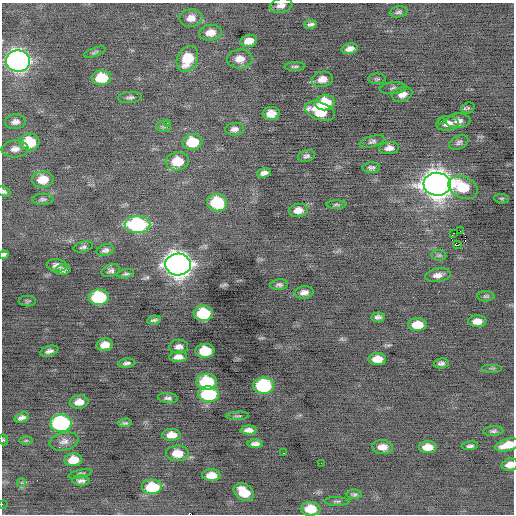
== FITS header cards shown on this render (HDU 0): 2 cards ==
NAXIS1  =                  512 / Axis length
NAXIS2  =                  512 / Axis length

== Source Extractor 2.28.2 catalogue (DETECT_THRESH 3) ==
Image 512 x 512 px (HDU 0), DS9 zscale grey, 1 PNG px = 1 image px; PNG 516 x 516 px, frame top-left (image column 1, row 512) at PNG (2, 3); each listed source drawn as its Kron ellipse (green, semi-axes under 4 px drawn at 4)
Background -0.215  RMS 0.84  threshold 2.53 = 3 sigma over >= 5 px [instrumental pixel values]
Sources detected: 116; all 116 listed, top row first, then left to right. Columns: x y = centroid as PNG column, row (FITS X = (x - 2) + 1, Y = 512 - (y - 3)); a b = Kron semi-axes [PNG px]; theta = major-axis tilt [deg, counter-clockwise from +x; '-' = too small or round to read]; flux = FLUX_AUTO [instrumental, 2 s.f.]
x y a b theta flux
281 5 11 7 10 340
399 12 9 5 11 150
191 18 11 9 5 440
310 24 6 3 8 150
210 33 11 8 7 550
249 41 8 6 12 500
350 49 8 5 12 300
95 52 11 4 20 110
187 59 13 10 65 1400
240 59 13 9 4 570
18 61 12 10 -8 32000
295 66 10 3 2 97
101 78 10 7 4 1700
322 79 10 7 10 450
377 79 9 5 0 100
393 88 13 6 3 170
402 94 10 7 18 410
130 97 12 5 4 160
325 103 10 7 6 1800
468 108 7 5 20 100
320 111 15 9 -20 2000
271 113 8 6 5 620
441 121 2 2 - 82
458 121 12 7 3 310
15 122 10 7 6 270
167 123 3 3 - 75
448 123 11 7 5 480
164 126 7 5 1 130
234 129 9 6 5 240
372 141 13 5 15 170
29 142 10 8 -1 1900
192 142 10 8 4 1700
459 142 10 6 24 180
389 148 10 6 5 340
15 149 13 8 3 390
306 156 8 5 16 160
177 161 11 9 5 1300
371 168 9 5 2 160
264 173 7 4 15 220
43 179 11 8 4 950
437 184 13 11 -6 82000
463 187 15 11 -24 1800
4 192 7 5 -24 120
43 199 10 5 2 150
502 199 7 4 -5 92
217 203 10 8 -9 2800
336 205 10 3 0 97
298 210 9 6 8 430
137 225 13 8 0 7000
460 231 2 2 - 140
453 233 2 2 - 39
457 245 4 3 - 720
83 247 10 5 14 140
105 250 9 5 15 180
4 255 5 4 - 130
439 255 7 5 -7 100
57 265 10 6 -6 270
178 265 12 11 - 63000
63 270 7 5 11 200
111 271 9 6 17 180
126 274 8 4 9 130
438 275 13 6 10 350
279 285 9 5 6 150
304 292 9 6 9 290
486 296 8 5 1 110
99 297 10 8 4 4400
27 301 8 5 0 110
203 313 10 7 3 2900
378 317 7 4 3 170
154 320 7 3 9 110
477 321 9 6 2 490
417 325 9 6 0 980
105 345 8 6 10 470
179 347 9 7 4 270
49 351 9 5 16 220
205 351 9 7 1 1800
178 357 9 5 3 350
377 359 9 6 1 770
126 363 8 4 7 170
441 363 7 5 7 160
492 368 10 2 0 77
207 382 10 8 -2 3300
263 386 10 8 1 4600
209 394 10 8 -2 4500
168 398 10 5 -7 180
79 402 9 6 8 490
238 416 11 2 3 84
22 418 8 5 16 230
61 423 10 8 2 10000
125 423 7 4 5 100
249 430 8 4 -1 290
493 431 10 5 3 130
171 435 9 6 1 580
3 440 6 4 -70 73
26 440 6 4 1 89
64 441 14 9 12 350
255 444 7 4 0 250
507 445 12 6 16 880
470 446 8 4 6 140
382 447 10 7 -4 550
428 447 9 6 1 800
177 453 11 8 0 850
283 453 3 2 - 180
73 460 9 6 6 810
321 463 2 2 - 88
510 465 8 6 12 450
80 474 12 4 12 130
211 475 9 6 1 640
81 481 8 5 -1 220
22 482 5 4 - 78
152 487 10 7 0 2300
244 492 11 8 -31 1200
354 494 8 4 2 110
337 501 12 4 -3 130
2 504 2 2 - 49
311 509 10 7 -2 1200
At the frame edge (FLAGS 8, measured only in part): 7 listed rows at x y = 281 5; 4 192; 4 255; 3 440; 507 445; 510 465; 2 504